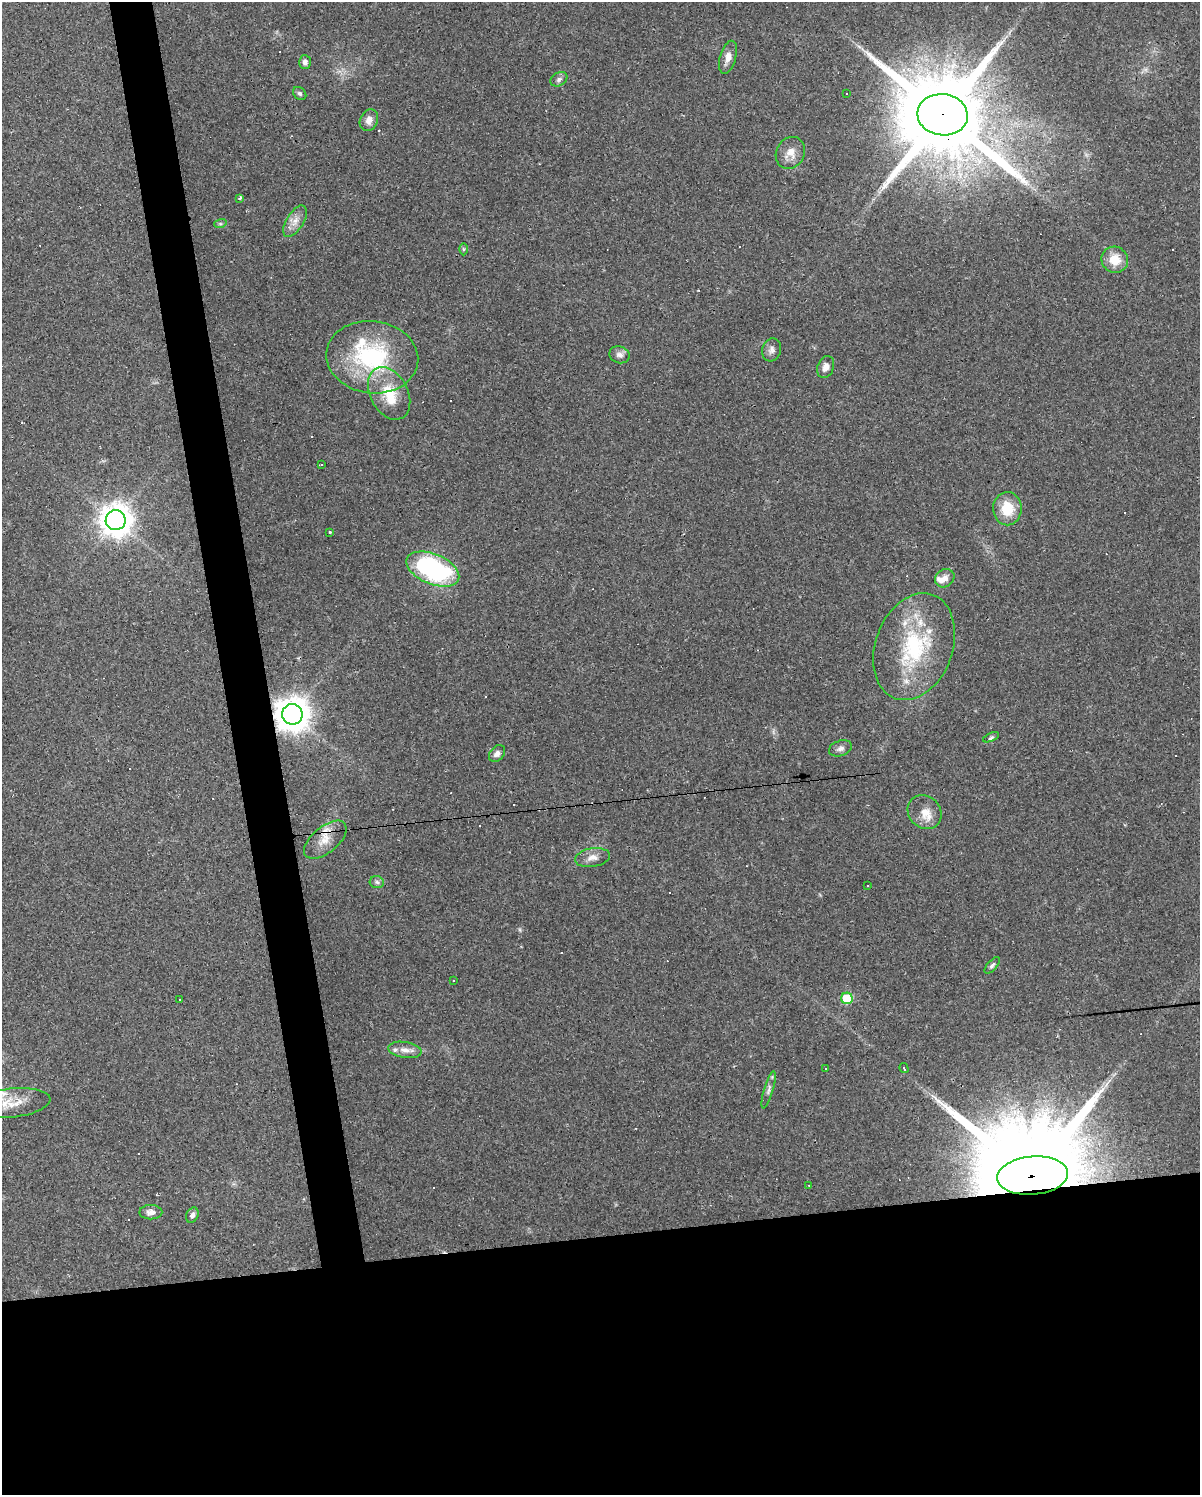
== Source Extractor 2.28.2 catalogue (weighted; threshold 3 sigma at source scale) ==
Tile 11 of 4 x 3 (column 3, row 3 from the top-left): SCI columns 2399-3596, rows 20-1512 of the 4795 x 4562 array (HDU 1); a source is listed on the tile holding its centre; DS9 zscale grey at full resolution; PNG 1202 x 1497 px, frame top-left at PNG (2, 2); each listed source drawn as its Kron ellipse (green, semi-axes under 4 px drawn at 4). Shown black and unused: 20% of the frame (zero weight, under 3 of 4 exposures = <1% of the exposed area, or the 3 px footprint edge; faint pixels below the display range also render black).
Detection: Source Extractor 2.28.2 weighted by HDU 2 'WHT'; one run over the whole footprint, this tile lists its part. Background 0.0683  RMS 0.0045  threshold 0.0204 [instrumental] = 3 sigma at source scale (4.5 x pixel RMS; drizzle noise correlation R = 1.50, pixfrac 1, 0.0396/0.0396 arcsec/px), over >= 5 px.
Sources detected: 86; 35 cosmic-ray / hot-pixel residue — neither listed nor drawn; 4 inside a brighter listed object's ellipse — not listed separately; the other 47 listed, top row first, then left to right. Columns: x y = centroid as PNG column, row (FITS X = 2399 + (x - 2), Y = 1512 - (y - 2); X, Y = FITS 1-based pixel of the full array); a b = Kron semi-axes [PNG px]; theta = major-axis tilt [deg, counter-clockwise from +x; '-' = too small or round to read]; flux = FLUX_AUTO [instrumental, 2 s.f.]
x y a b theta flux
728 57 17 8 74 3.7
305 62 7 6 - 1.9
559 79 9 6 30 1.4
300 93 7 5 -43 0.93
847 94 2 2 - 0.4
943 115 25 20 -7 9000
369 120 11 8 65 2.8
790 153 16 14 60 5.4
240 198 4 3 - 1.1
295 221 18 8 59 4.2
220 224 6 4 18 0.71
463 249 6 4 -90 0.6
1115 260 13 13 - 8.5
772 350 11 9 73 2.2
620 355 10 8 -16 2.2
372 357 46 36 -7 52
826 367 11 8 68 3.1
389 393 28 19 -63 15
321 465 3 2 - 0.8
1007 509 16 14 -89 12
116 520 10 10 - 680
330 532 3 3 - 1.1
433 569 28 15 -22 69
945 578 10 8 35 3.1
914 647 55 38 70 47
292 714 10 10 - 850
991 737 8 4 24 0.79
840 748 12 7 18 2.1
497 754 9 7 47 2
925 812 18 15 -43 6.9
325 840 25 13 39 7.5
592 858 17 9 9 3.7
377 882 7 6 - 1.2
867 885 3 3 - 0.79
992 965 10 4 49 1.1
453 981 3 2 - 0.59
847 998 6 5 - 21
179 999 3 2 - 0.31
405 1050 17 8 -9 3.7
904 1068 5 3 - 1.8
826 1069 3 2 - 0.33
769 1090 19 4 74 1.9
11 1103 40 14 6 11
1032 1176 35 19 5 19000
809 1185 3 2 - 0.29
151 1212 11 7 0 2.6
192 1215 8 5 65 1.6
Overlapping masked pixels (flux is a lower limit): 4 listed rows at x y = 943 115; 292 714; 325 840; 1032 1176